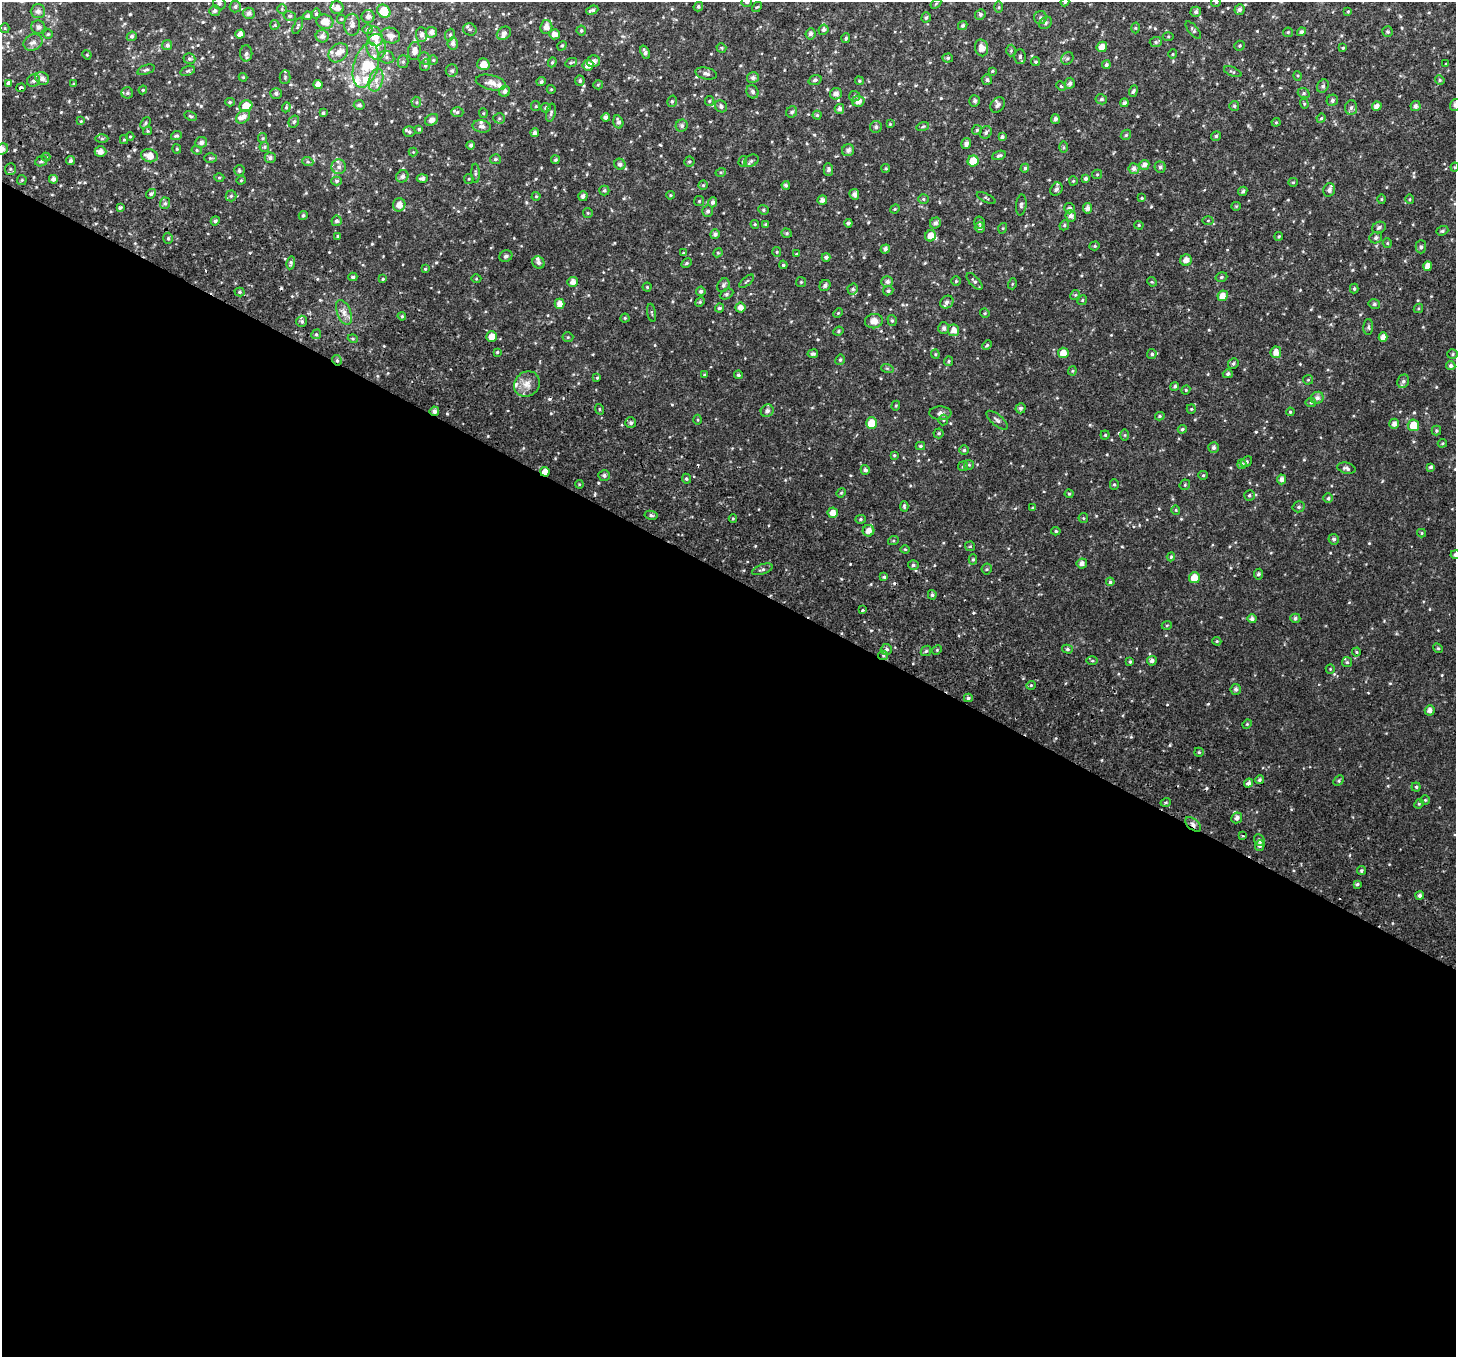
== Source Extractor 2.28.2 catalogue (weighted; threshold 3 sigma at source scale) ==
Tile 14 of 4 x 4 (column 2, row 4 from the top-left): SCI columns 1531-2984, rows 311-1665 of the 5977 x 6104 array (HDU 1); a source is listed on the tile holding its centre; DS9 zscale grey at full resolution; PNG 1458 x 1359 px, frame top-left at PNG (2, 2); each listed source drawn as its Kron ellipse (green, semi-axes under 4 px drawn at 4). Shown black and unused: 58% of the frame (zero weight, under 2 of 3 exposures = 6% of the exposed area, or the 3 px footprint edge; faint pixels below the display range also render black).
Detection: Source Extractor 2.28.2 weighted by HDU 2 'WHT'; one run over the whole footprint, this tile lists its part. Background 0.0277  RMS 0.0088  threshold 0.0395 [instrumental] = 3 sigma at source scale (4.5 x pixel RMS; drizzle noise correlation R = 1.50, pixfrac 1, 0.0396/0.0396 arcsec/px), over >= 5 px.
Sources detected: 602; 6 cosmic-ray / hot-pixel residue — neither listed nor drawn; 17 inside a brighter listed object's ellipse — not listed separately; of the other 579, all 500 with FLUX_AUTO >= 0.834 (the completeness limit of this list) listed and drawn (79 fainter detections not listed), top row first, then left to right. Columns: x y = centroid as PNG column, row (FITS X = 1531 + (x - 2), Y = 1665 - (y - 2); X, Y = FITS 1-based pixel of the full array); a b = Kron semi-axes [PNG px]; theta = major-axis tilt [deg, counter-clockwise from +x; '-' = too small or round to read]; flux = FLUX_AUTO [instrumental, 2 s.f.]
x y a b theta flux
747 2 5 5 - 1.9
1065 2 4 3 - 0.96
1216 2 5 4 - 0.9
219 3 6 5 - 2
936 4 6 4 31 0.97
235 6 6 5 - 2
698 7 5 4 - 1.5
757 7 6 3 42 0.99
999 7 5 4 - 0.98
337 8 6 6 - 5.3
282 9 5 5 - 1.2
1240 9 5 5 - 2.6
592 10 6 4 21 2.3
38 11 7 7 - 3.9
215 11 5 5 - 2.3
384 11 7 6 - 21
1348 11 3 3 - 0.88
1196 12 5 5 - 2.1
249 13 6 5 - 3.2
316 14 5 4 - 1.3
980 14 5 5 - 2.1
290 16 6 5 - 1.3
308 16 4 4 - 1.9
368 17 6 6 - 3.8
926 17 5 4 - 1.5
1040 18 6 6 - 1.9
341 19 5 5 - 0.96
325 22 8 7 - 9.7
1045 23 7 5 38 1.7
275 25 5 4 - 0.92
352 25 11 8 90 4.3
963 25 5 4 - 1.8
298 26 9 3 66 1.3
38 27 7 6 - 3.6
546 27 7 6 - 5.2
5 28 5 4 - 0.92
1135 28 5 3 - 0.86
368 29 5 5 - 1.8
470 29 7 6 - 1.7
581 30 5 5 - 1.4
824 30 5 4 - 2.3
1193 30 11 4 -51 1.8
431 32 5 5 - 3.7
1288 32 5 4 - 0.98
1302 32 4 4 - 2.2
1388 32 5 5 - 1.4
504 33 7 6 - 3.1
48 34 4 4 - 1.2
240 34 5 4 - 4.3
554 34 5 5 - 5.1
810 34 5 5 - 2.5
422 35 7 5 -85 3
450 35 6 4 68 1.3
132 36 5 4 - 1.5
322 36 6 6 - 3.3
375 36 10 7 -75 13
390 36 10 7 -17 5
1168 37 5 3 - 0.91
846 38 5 4 - 1.5
33 42 10 8 24 4.2
1156 42 6 5 - 1.5
453 43 6 5 - 3.1
167 45 5 5 - 2.5
562 46 5 4 - 1.2
1240 46 5 5 - 1.1
376 47 13 9 -83 7.8
1102 47 5 5 - 6.3
721 48 5 4 - 0.99
982 48 8 6 -76 7
1343 48 4 3 - 1
414 51 9 6 83 5.5
1011 51 6 5 - 1.2
645 52 7 4 -68 2.4
246 53 8 6 89 2.2
338 53 11 8 42 7.1
1173 54 4 4 - 0.94
87 55 5 3 - 0.89
386 57 8 6 -15 2.6
1020 57 7 5 89 2.1
424 58 6 5 - 1.6
948 58 5 4 - 1.2
1067 58 7 5 44 1.7
189 59 6 5 - 1.6
433 60 5 5 - 1
593 61 7 6 - 3.5
403 62 6 5 - 1.7
552 62 5 4 - 1
1036 62 4 4 - 1.3
571 63 6 4 26 1.2
483 64 6 6 - 7.6
1446 64 3 3 - 0.95
366 65 23 12 74 21
425 65 6 4 68 1.5
588 65 5 5 - 5.5
1106 65 4 4 - 1.7
146 70 9 4 19 1.8
188 71 8 4 19 1.6
452 71 6 6 - 2.1
992 71 4 3 - 0.94
1233 72 9 4 -22 1.5
706 73 11 5 -13 3.1
1298 76 5 3 - 0.91
243 77 4 4 - 0.87
285 77 7 5 89 1.6
42 78 7 6 - 4.3
753 78 6 5 - 2.6
376 80 12 7 75 6.1
815 80 6 4 20 1.8
987 80 5 5 - 1.8
1440 80 5 4 - 1.1
33 81 7 6 - 2.1
580 81 5 5 - 1.6
859 81 4 4 - 1
491 82 15 7 -13 6.4
541 82 4 4 - 1.8
8 83 3 3 - 3.2
1070 83 5 5 - 2.7
74 84 3 3 - 1.1
318 85 4 4 - 6
598 85 5 4 - 0.98
1061 86 5 4 - 0.98
1323 86 7 5 60 2.1
21 88 4 3 - 2.7
551 89 4 4 - 0.84
143 90 4 4 - 1
505 91 6 5 - 3.1
1133 91 6 4 69 1.6
752 92 7 5 -61 2.1
127 93 6 6 - 1.6
276 93 6 5 - 2.2
1304 93 6 5 - 1.4
836 94 6 5 - 4.4
854 96 5 5 - 1.4
1101 99 5 5 - 1.6
1332 100 6 5 - 2.3
672 101 6 4 75 1.4
709 101 5 4 - 1.1
858 101 6 5 - 5
975 101 5 5 - 2
230 102 5 4 - 1.3
416 102 5 5 - 1.3
1125 103 4 4 - 2.2
1304 104 5 4 - 1.1
359 105 5 5 - 2.4
998 105 8 6 54 3.1
1455 105 6 5 - 2.4
246 106 6 6 - 14
536 106 5 4 - 0.94
721 106 6 5 - 2.4
1234 106 5 5 - 1.3
1377 106 5 4 - 4.7
1415 106 5 5 - 3.1
286 107 5 4 - 1.2
546 108 5 4 - 1.8
1351 108 7 6 - 2.4
839 109 5 4 - 2.9
457 112 6 5 - 1.7
792 112 6 5 - 1.8
323 113 4 3 - 1.1
483 113 5 4 - 0.92
551 113 9 5 77 1.7
817 115 4 4 - 1.2
191 116 6 4 -26 1.3
243 117 8 6 42 3.9
606 117 4 4 - 3.4
499 118 6 5 - 1.4
1321 118 5 4 - 1.1
1055 119 5 4 - 2.4
432 120 7 5 35 4.5
81 121 4 4 - 0.84
294 121 6 5 - 1.7
618 122 6 5 - 2.7
1276 122 4 4 - 0.9
145 123 6 4 51 1.2
890 124 4 4 - 0.9
482 126 9 6 -9 2.7
682 126 6 6 - 2.4
923 126 6 4 17 1.2
876 127 6 6 - 2.2
419 129 4 4 - 1.3
977 130 5 5 - 1.2
148 131 4 4 - 0.98
409 132 6 5 - 1.7
986 132 6 5 - 1.9
535 133 4 4 - 2.8
1126 135 6 4 45 1.2
176 136 5 4 - 1.4
1216 136 5 4 - 1.6
130 137 4 4 - 0.94
1002 137 4 3 - 1.7
263 138 5 4 - 0.99
102 139 6 4 0 1.4
124 140 4 4 - 1
201 142 6 5 - 2.8
966 143 6 4 74 3.5
471 145 4 4 - 1.5
264 147 5 4 - 1.1
1063 147 6 4 90 1.2
2 149 6 5 - 4.2
177 149 4 4 - 0.91
197 150 5 4 - 1.1
848 150 6 6 - 3.2
100 152 6 5 - 4.8
413 152 4 4 - 0.87
999 155 7 4 20 1.9
149 156 8 6 -15 7.8
46 157 4 4 - 0.93
210 158 6 5 - 1.2
270 158 5 5 - 2.2
495 159 5 5 - 1.5
555 160 4 4 - 1.3
41 161 6 5 - 1.8
71 161 4 4 - 2.1
689 161 5 5 - 1.3
743 161 5 4 - 1.4
751 161 8 5 32 2.2
973 161 5 5 - 13
308 162 5 3 - 1.1
620 164 6 5 - 2.8
1144 165 5 5 - 4.1
339 167 7 7 - 3.4
1160 167 6 5 - 1.9
1455 167 4 4 - 0.92
886 168 4 4 - 1.1
1025 168 4 4 - 1.5
10 169 6 5 - 1.6
828 169 6 4 -89 2.2
1134 169 5 5 - 3.4
239 171 5 5 - 1.5
721 172 5 3 - 1.1
475 173 10 4 -88 1.9
1097 174 5 4 - 1.1
402 176 6 6 - 3.4
219 177 5 3 - 0.98
422 178 5 4 - 2.3
1085 178 4 4 - 2.1
53 179 4 4 - 3.3
469 179 5 4 - 0.97
22 180 5 4 - 1.1
241 180 4 4 - 0.9
337 181 5 4 - 1.6
1073 181 4 4 - 0.94
1293 182 5 4 - 0.94
703 185 4 4 - 1.1
786 185 4 3 - 1.9
1056 189 7 5 56 2.9
604 190 5 5 - 1.3
1329 190 7 5 67 3.6
1243 191 5 4 - 1.8
151 194 5 4 - 1.7
854 194 5 5 - 3.2
670 195 4 3 - 0.94
231 196 5 5 - 1.4
536 196 4 4 - 0.87
583 196 5 4 - 2.7
986 198 10 3 -26 1.4
1142 198 4 3 - 1
923 199 5 4 - 1.2
1381 199 5 3 - 0.86
1410 199 5 3 - 0.84
822 200 5 4 - 3.6
699 201 5 5 - 1.1
713 202 5 4 - 2.4
165 203 6 5 - 1.7
399 205 6 6 - 6.3
1021 205 10 5 84 2.3
1236 206 5 4 - 0.85
120 207 4 3 - 3.2
1069 208 5 5 - 2.3
1088 208 5 4 - 3.9
895 209 5 4 - 0.93
763 210 5 4 - 1.2
708 211 6 5 - 2.2
588 213 5 4 - 0.99
303 215 4 4 - 1.6
1071 216 6 5 - 4.1
1208 220 5 3 - 0.91
215 221 4 4 - 1.9
336 221 5 5 - 2.4
848 223 4 3 - 2.3
935 223 6 5 - 3.1
979 223 6 5 - 1.7
755 224 4 4 - 1
766 225 4 4 - 1.3
1064 225 5 4 - 1.3
1139 225 5 4 - 1
1379 227 7 5 27 2.2
980 228 5 5 - 1.8
1003 228 5 3 - 0.88
1442 231 6 4 19 1.4
787 233 5 4 - 1.2
715 234 5 5 - 2.3
338 236 3 3 - 0.91
931 236 5 5 - 9.1
1279 236 4 4 - 1.2
168 238 5 5 - 1.6
1376 238 6 5 - 2.3
1387 243 5 4 - 0.98
1095 246 5 4 - 1.1
1421 247 6 5 - 1.9
885 249 5 4 - 2.9
777 252 5 4 - 0.93
683 253 3 3 - 0.83
718 253 5 4 - 1
796 254 4 3 - 0.86
506 256 7 5 26 2.1
826 257 4 4 - 2.6
1186 260 6 5 - 5.5
538 262 6 5 - 2.5
291 263 6 4 82 1.6
686 263 6 4 28 1.3
783 265 4 4 - 1.2
1428 266 5 4 - 6.1
425 269 4 4 - 1.1
353 277 4 4 - 1.4
1221 277 6 4 18 1.5
383 279 4 3 - 1.1
476 279 5 3 - 0.84
747 281 9 3 39 1
956 281 4 4 - 1.2
975 281 10 5 -48 2.1
573 282 5 5 - 4.9
801 282 5 5 - 1
887 282 6 5 - 2.6
1152 282 5 4 - 0.91
1012 284 5 3 - 0.86
723 285 7 5 57 2.2
825 285 6 5 - 2.5
647 287 4 4 - 0.96
853 289 5 5 - 1.6
1354 289 5 4 - 1.4
701 291 5 4 - 2
888 291 5 4 - 1.6
240 292 5 4 - 1.4
726 294 7 5 27 1.5
1075 295 5 4 - 1
1223 296 5 5 - 7.8
1082 300 5 4 - 1.2
700 302 5 4 - 1
947 302 7 6 - 2.5
559 304 5 5 - 6.1
1374 304 6 4 -13 1.6
740 307 5 5 - 5
719 308 4 4 - 2
1418 308 5 3 - 0.86
344 312 13 7 -69 5.3
652 313 9 3 -81 1
838 313 5 3 - 0.87
985 313 5 4 - 1.1
402 316 4 3 - 1
625 318 4 4 - 1
892 320 6 4 -73 1.4
302 321 5 5 - 1.8
874 321 9 7 8 6.7
1368 327 8 5 87 1.6
944 328 6 5 - 2.4
954 330 6 5 - 6
838 331 5 4 - 1.1
316 334 5 4 - 1.4
492 337 5 5 - 7.1
568 337 5 5 - 1
1383 337 5 4 - 4.6
353 339 5 3 - 1
987 345 5 4 - 1.1
497 352 4 3 - 1
1276 352 6 5 - 6.6
1063 353 5 5 - 7.2
813 354 5 4 - 1.8
935 354 4 4 - 0.96
1152 354 5 4 - 1.5
1453 354 5 5 - 1.2
337 360 5 4 - 2
840 360 5 4 - 1.6
949 361 5 4 - 1.3
1233 364 5 5 - 1.5
1451 366 4 4 - 2.4
887 368 6 4 -19 1
1072 371 4 4 - 0.94
1228 374 5 4 - 2
704 375 4 3 - 0.92
738 375 4 4 - 1.4
597 378 4 4 - 0.98
1308 380 5 4 - 0.97
1403 381 7 5 68 2.1
527 384 13 12 - 8.4
1175 386 4 4 - 1.6
1186 390 4 4 - 0.98
1317 398 6 6 - 3.1
1311 402 5 5 - 1.2
896 406 5 4 - 0.93
1021 408 5 5 - 2
599 409 5 3 - 0.89
1191 409 5 4 - 1
434 411 5 4 - 3
767 411 6 6 - 3.4
1290 412 4 3 - 0.84
940 413 11 6 -2 3.1
1160 416 5 4 - 1.2
698 420 5 3 - 0.84
943 420 5 5 - 1.2
997 420 13 5 -40 2.7
631 423 5 5 - 2.2
871 423 6 5 - 13
1394 424 5 4 - 3.7
1413 425 6 5 - 15
1182 429 4 4 - 1.3
1436 430 5 4 - 1.3
939 433 5 5 - 1.3
1105 435 4 4 - 1.1
1125 435 6 4 90 0.94
1442 443 5 4 - 0.96
920 446 5 4 - 1.4
1214 448 5 5 - 2.2
964 450 5 5 - 1.4
894 455 4 4 - 1.2
1246 462 6 4 37 1.4
1242 464 5 4 - 2.9
969 465 5 4 - 1
963 466 5 4 - 1.2
1431 467 4 4 - 1.8
1346 468 9 5 -14 2.3
865 470 5 4 - 2.4
545 472 5 4 - 6.8
604 475 6 5 - 2.3
1203 475 5 4 - 1.1
686 479 5 4 - 1.5
1282 479 5 4 - 3.5
579 484 4 3 - 0.87
1114 484 5 4 - 1.3
1185 485 6 5 - 1.1
841 493 5 4 - 0.95
1069 494 4 4 - 0.88
1249 495 5 5 - 1.5
1328 498 5 4 - 1.4
904 506 5 3 - 1.2
1299 507 6 5 - 1.7
1033 508 4 3 - 1
1176 510 4 4 - 0.94
833 513 5 5 - 6.4
651 515 6 4 -10 1.7
1083 518 5 4 - 1
733 519 4 4 - 1
860 519 5 4 - 1.2
868 531 6 5 - 6.2
1056 531 4 4 - 1.1
1422 533 4 4 - 1.1
1334 539 5 5 - 2.1
893 541 5 3 - 1
970 546 5 4 - 0.99
905 549 4 4 - 1
1455 555 5 4 - 2.2
1171 557 4 4 - 1.1
973 559 5 4 - 1.4
1082 563 5 5 - 3.5
913 565 5 5 - 2
762 569 11 5 19 2.4
987 569 5 5 - 1.1
1258 574 5 4 - 1.8
884 577 4 3 - 1.4
1194 578 5 5 - 10
1110 582 4 4 - 1.4
932 595 5 4 - 2
862 610 3 3 - 5.3
1295 618 5 4 - 2
1252 619 4 4 - 2.7
1167 625 5 3 - 0.9
1217 641 5 4 - 1
1438 648 5 4 - 1.2
886 649 5 5 - 2.2
1067 649 5 4 - 1.6
937 650 5 4 - 1.1
926 651 6 4 44 1.4
1356 652 4 4 - 0.88
883 655 5 4 - 1.2
1092 661 5 3 - 1.1
1152 661 5 4 - 3.1
1130 662 4 3 - 1.2
1347 662 5 5 - 1.2
1330 669 5 4 - 0.91
1031 685 5 4 - 1.1
1236 689 5 5 - 2.3
968 698 4 4 - 1.8
1430 710 5 5 - 3.9
1247 724 5 4 - 0.92
1199 752 5 4 - 1.2
1259 780 4 4 - 1.6
1339 781 6 4 46 1.2
1248 783 5 4 - 2.8
1416 787 4 4 - 1.3
1425 800 4 4 - 0.91
1166 802 5 3 - 1.1
1419 804 5 4 - 1
1237 818 6 5 - 3.1
1193 824 9 5 -41 3.7
1242 836 3 3 - 1.2
1259 840 6 5 - 2.4
1260 845 5 5 - 2.8
1361 871 4 4 - 1.4
1357 884 4 3 - 1.6
1420 895 4 4 - 2.8
Overlapping masked pixels (flux is a lower limit): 5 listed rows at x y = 337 360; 434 411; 545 472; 883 655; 1193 824
Isophote crosses this tile's border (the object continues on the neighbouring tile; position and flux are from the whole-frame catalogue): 7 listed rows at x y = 747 2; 1065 2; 1216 2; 1455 105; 2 149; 1455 167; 1455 555